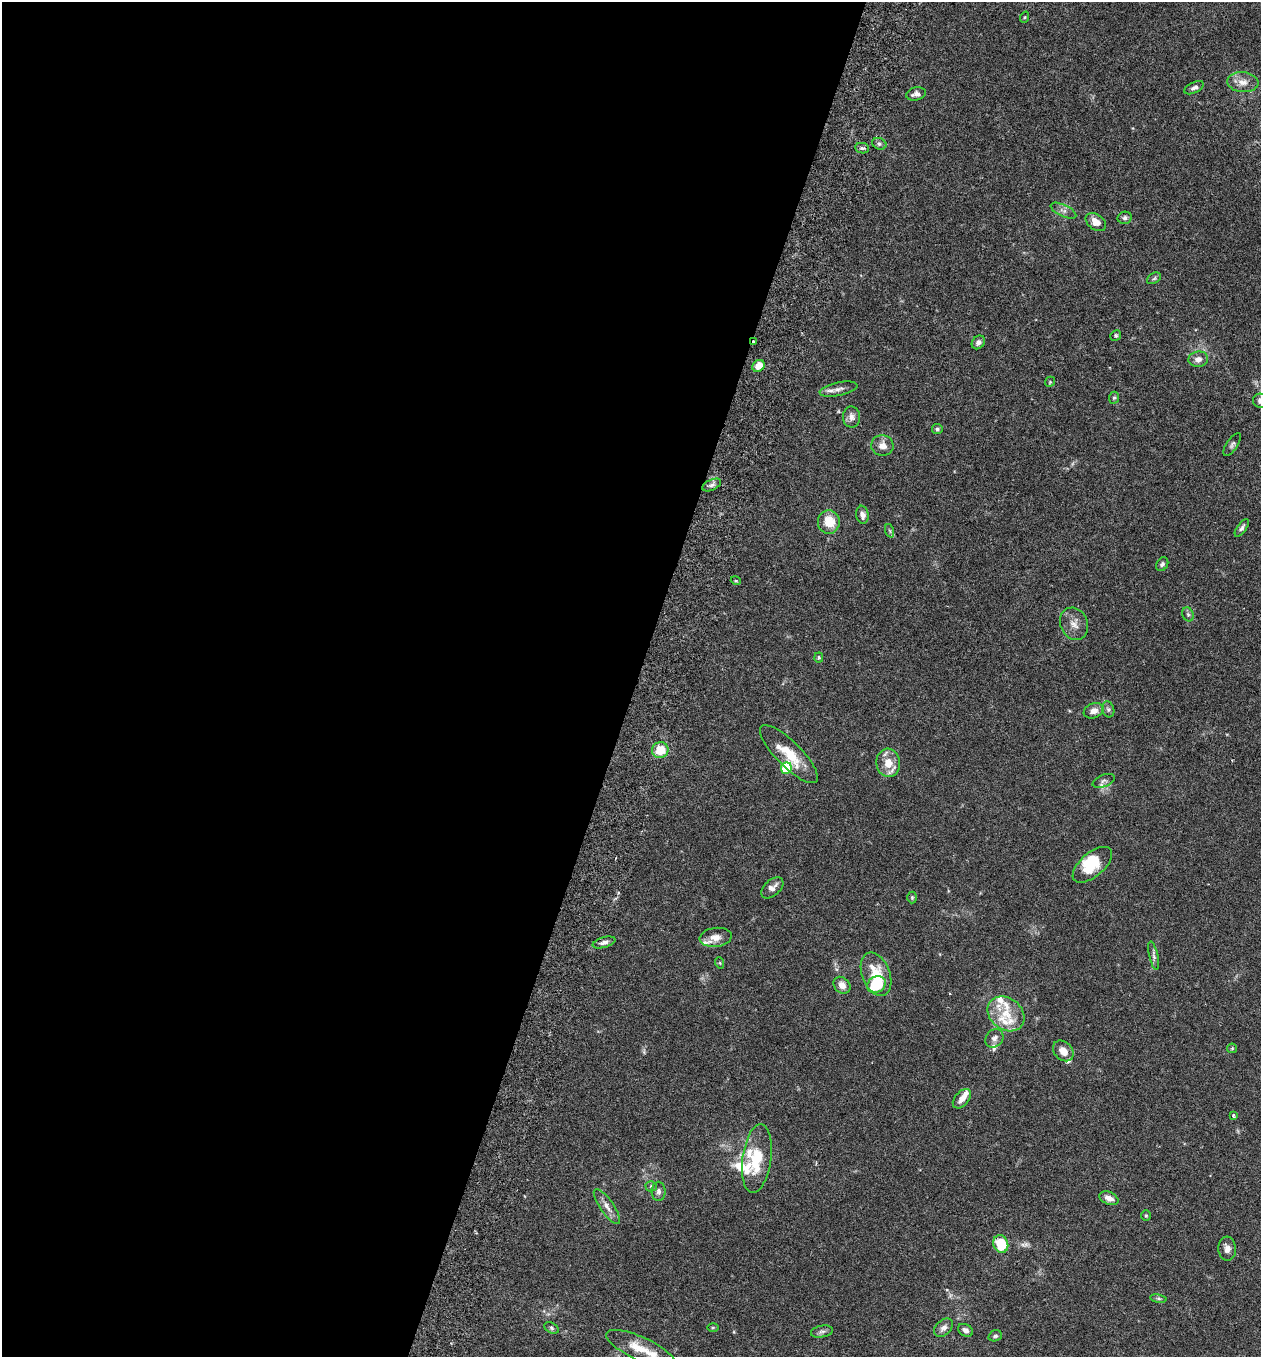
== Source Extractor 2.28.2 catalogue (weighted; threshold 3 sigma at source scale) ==
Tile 5 of 4 x 4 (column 1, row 2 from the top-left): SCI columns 191-1449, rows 2736-4090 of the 5545 x 5468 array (HDU 1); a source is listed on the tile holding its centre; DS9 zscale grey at full resolution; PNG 1263 x 1359 px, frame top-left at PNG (2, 2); each listed source drawn as its Kron ellipse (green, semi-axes under 4 px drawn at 4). Shown black and unused: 50% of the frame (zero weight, under 3 of 6 exposures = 3% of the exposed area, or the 3 px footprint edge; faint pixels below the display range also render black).
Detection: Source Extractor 2.28.2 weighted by HDU 2 'WHT'; one run over the whole footprint, this tile lists its part. Background 0.0167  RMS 0.0019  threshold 0.00797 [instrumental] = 3 sigma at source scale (4.09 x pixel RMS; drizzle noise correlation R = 1.36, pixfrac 0.8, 0.05/0.05 arcsec/px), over >= 5 px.
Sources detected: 84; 1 inside a brighter object's white glare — neither listed nor drawn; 11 inside a brighter listed object's ellipse — not listed separately; the other 72 listed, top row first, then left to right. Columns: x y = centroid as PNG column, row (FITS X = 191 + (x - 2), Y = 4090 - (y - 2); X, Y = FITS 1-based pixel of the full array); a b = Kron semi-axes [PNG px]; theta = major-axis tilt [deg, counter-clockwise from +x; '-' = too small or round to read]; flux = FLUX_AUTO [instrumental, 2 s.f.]
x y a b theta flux
1025 17 6 3 70 0.2
1243 82 15 10 -6 1.6
1194 88 10 5 26 0.65
916 94 10 6 13 0.76
879 144 7 5 -22 0.48
862 148 7 5 -10 0.41
1063 211 14 6 -25 0.74
1125 218 7 6 - 0.54
1096 222 11 7 -35 1.7
1154 278 7 5 30 0.32
1116 335 5 5 - 0.28
754 342 4 3 - 0.36
978 342 7 6 - 0.59
1198 359 10 7 9 1.1
758 366 7 5 39 2
1050 382 5 4 - 0.21
838 389 19 6 11 1.1
1114 398 6 5 - 0.3
1260 401 7 7 - 0.91
851 417 10 8 -88 1.1
937 429 5 5 - 0.38
1232 445 13 5 55 0.51
882 446 11 10 - 1.5
712 485 10 5 25 0.62
862 515 9 6 -81 0.84
829 522 11 11 - 3.6
1242 528 10 4 54 0.54
890 531 7 4 -71 0.32
1162 564 7 5 54 0.43
736 581 5 3 - 0.17
1188 614 7 5 -67 0.41
1074 624 16 13 -64 1.8
819 658 5 4 - 0.26
1108 709 8 6 -73 0.43
1094 711 10 7 21 1.2
660 750 8 7 - 3.9
789 754 39 12 -45 5.2
888 763 14 12 -83 2.8
786 768 6 5 - 9.6
1104 781 12 6 21 0.59
1092 865 24 12 40 4.7
772 888 13 8 43 1.1
912 897 6 5 - 0.26
716 937 16 9 6 1.7
604 942 12 5 16 0.71
1154 956 14 4 -77 0.61
720 963 6 3 -71 0.2
876 974 22 14 -68 5.2
842 985 9 7 -44 1.3
876 985 10 8 30 7.4
1006 1014 20 15 -38 4.1
994 1038 10 8 47 0.84
1232 1048 5 5 - 0.2
1063 1051 12 9 -44 1.8
962 1099 11 7 48 1.3
1233 1115 4 3 - 0.23
757 1159 35 14 82 7.1
651 1186 5 5 - 0.28
659 1191 9 7 -90 0.64
1109 1198 10 6 -23 1.4
607 1207 21 7 -55 1.4
1146 1215 5 4 - 0.24
1001 1244 9 7 -68 5.6
1227 1249 12 8 -85 1.2
1158 1299 8 4 -9 0.35
713 1327 5 3 - 0.2
551 1328 7 5 -28 0.37
943 1328 11 7 42 0.86
965 1330 8 6 -30 0.72
822 1331 11 6 10 0.57
995 1336 7 5 17 0.36
640 1349 37 12 -24 4.3
Overlapping masked pixels (flux is a lower limit): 1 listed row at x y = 754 342
Isophote crosses this tile's border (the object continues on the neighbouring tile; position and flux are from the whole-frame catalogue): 1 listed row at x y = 1260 401